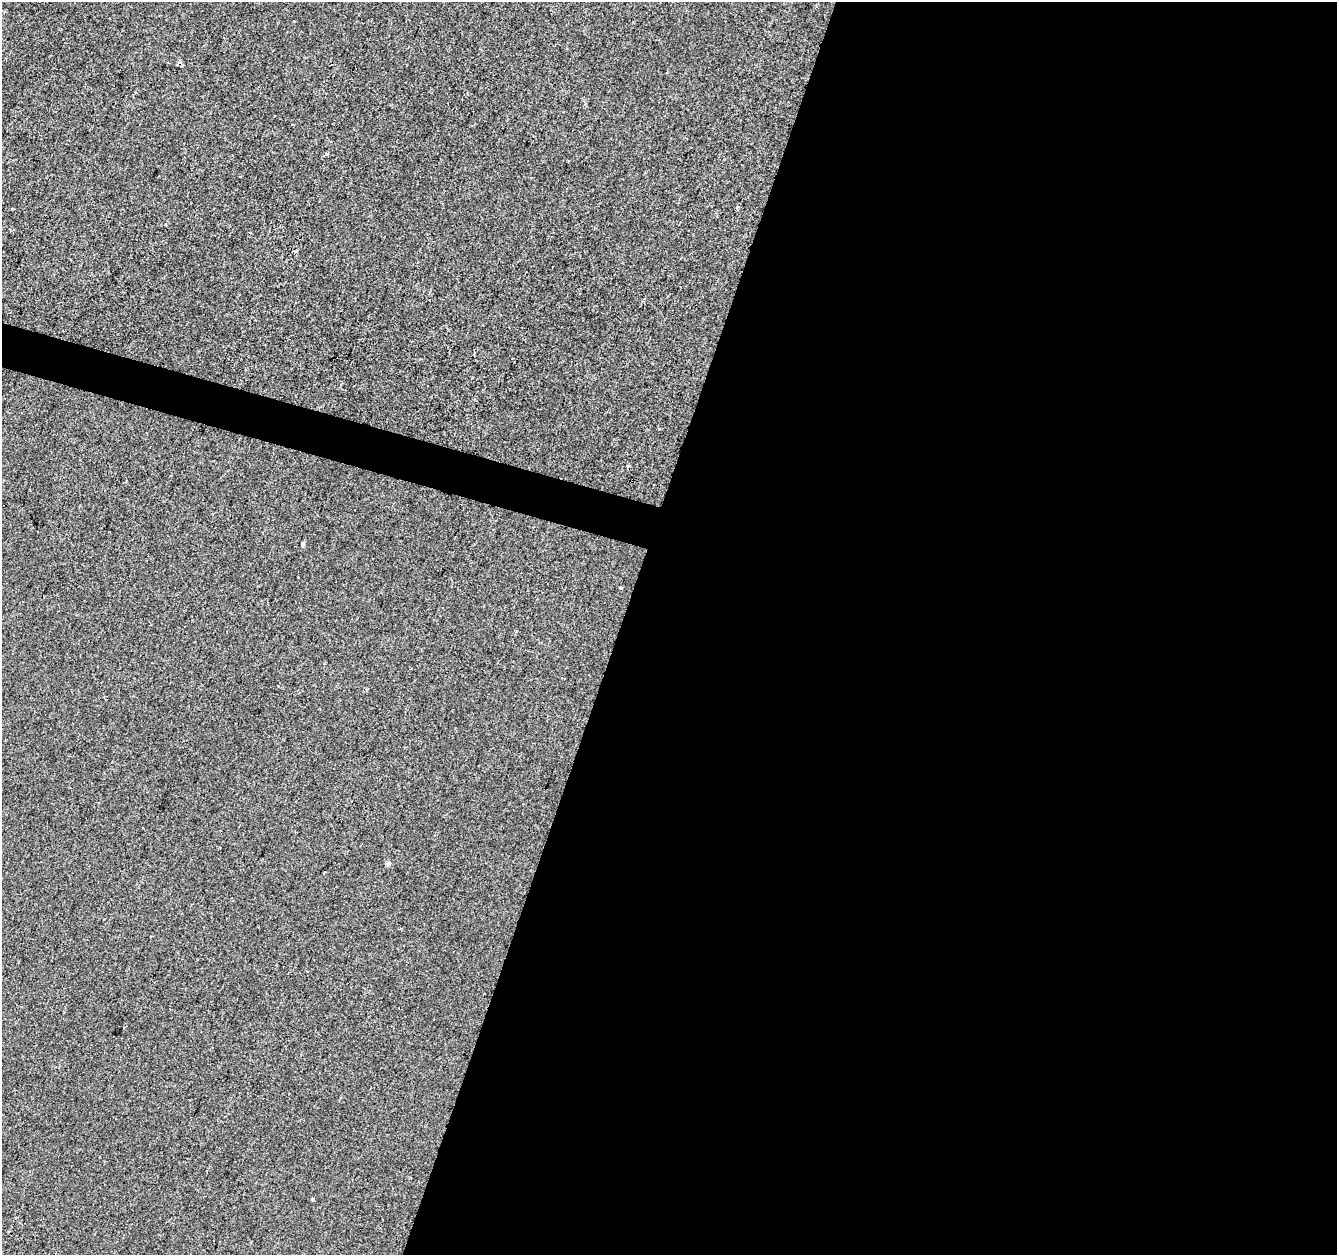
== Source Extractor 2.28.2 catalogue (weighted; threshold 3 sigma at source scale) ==
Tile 12 of 4 x 4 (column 4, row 3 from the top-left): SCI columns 4005-5339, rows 1470-2722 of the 5346 x 5506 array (HDU 1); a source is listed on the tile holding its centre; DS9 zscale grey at full resolution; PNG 1339 x 1257 px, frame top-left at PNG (2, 2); no overlay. Shown black and unused: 55% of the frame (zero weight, under 2 of 3 exposures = <1% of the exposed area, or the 3 px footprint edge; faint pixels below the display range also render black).
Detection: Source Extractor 2.28.2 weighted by HDU 2 'WHT'; one run over the whole footprint, this tile lists its part. Background 1.34e-04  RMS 0.0042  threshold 0.0189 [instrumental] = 3 sigma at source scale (4.5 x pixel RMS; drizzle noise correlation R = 1.50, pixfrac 1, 0.0396/0.0396 arcsec/px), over >= 5 px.
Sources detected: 8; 1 cosmic-ray / hot-pixel residue — not listed; the other 7 listed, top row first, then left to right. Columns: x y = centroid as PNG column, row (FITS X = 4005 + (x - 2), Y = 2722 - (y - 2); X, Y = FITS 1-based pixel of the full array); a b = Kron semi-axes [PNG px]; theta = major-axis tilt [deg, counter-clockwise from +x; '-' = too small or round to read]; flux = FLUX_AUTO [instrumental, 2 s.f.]
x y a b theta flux
179 62 6 4 1 0.96
327 154 3 3 - 3.1
296 251 4 3 - 0.58
303 544 5 4 - 0.72
620 588 4 3 - 0.46
388 864 7 5 -21 0.75
325 872 3 2 - 0.54